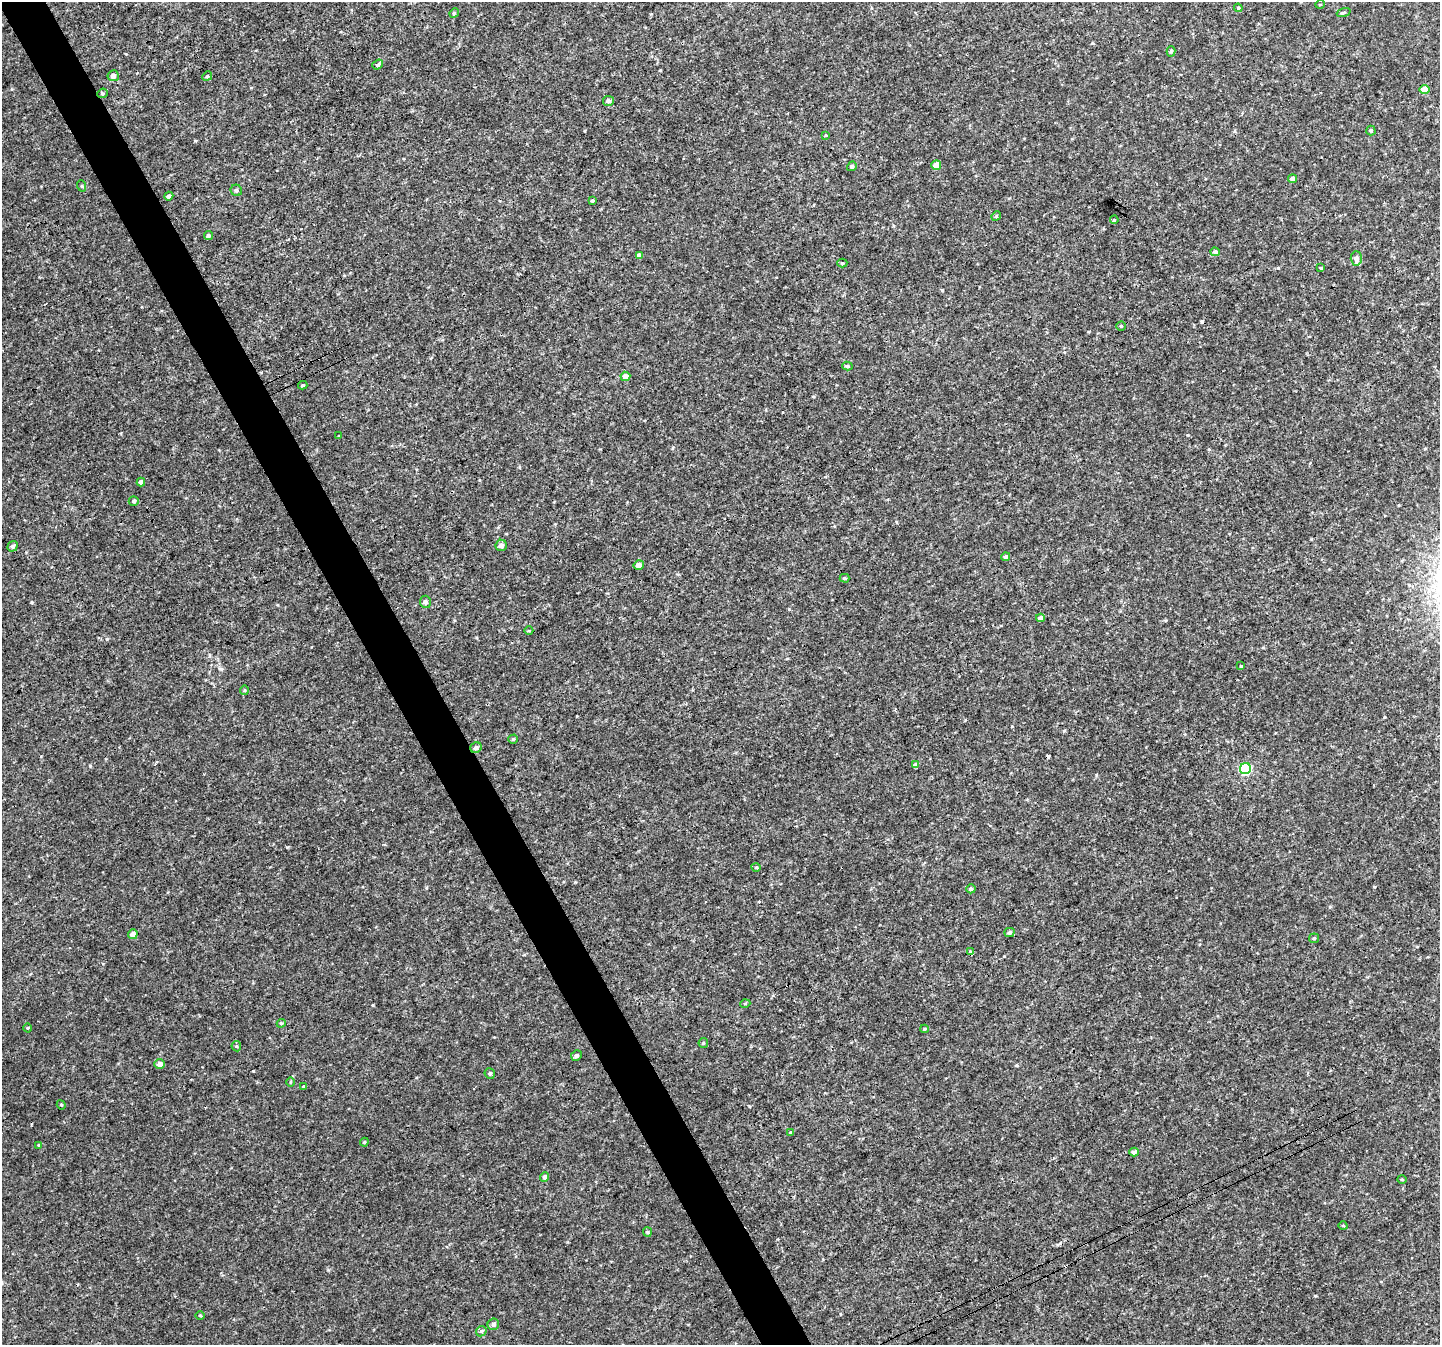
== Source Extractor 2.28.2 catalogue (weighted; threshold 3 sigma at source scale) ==
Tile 11 of 4 x 4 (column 3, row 3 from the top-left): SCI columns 2880-4317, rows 1451-2793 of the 5761 x 5647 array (HDU 1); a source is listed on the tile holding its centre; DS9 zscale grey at full resolution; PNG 1442 x 1347 px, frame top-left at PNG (2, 2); each listed source drawn as its Kron ellipse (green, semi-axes under 4 px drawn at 4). Shown black and unused: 4% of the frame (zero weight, under 3 of 4 exposures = <1% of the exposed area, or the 3 px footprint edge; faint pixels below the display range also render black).
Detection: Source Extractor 2.28.2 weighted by HDU 2 'WHT'; one run over the whole footprint, this tile lists its part. Background 0.00675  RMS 0.0037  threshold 0.0166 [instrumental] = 3 sigma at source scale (4.5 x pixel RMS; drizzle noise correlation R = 1.50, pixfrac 1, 0.0396/0.0396 arcsec/px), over >= 5 px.
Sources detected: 82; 4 cosmic-ray / hot-pixel residue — neither listed nor drawn; the other 78 listed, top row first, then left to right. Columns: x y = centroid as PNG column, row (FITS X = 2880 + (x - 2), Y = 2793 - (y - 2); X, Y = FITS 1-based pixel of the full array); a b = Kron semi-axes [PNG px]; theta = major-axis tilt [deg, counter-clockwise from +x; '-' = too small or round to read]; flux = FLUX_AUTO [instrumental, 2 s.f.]
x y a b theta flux
1320 4 5 3 - 0.28
1238 8 4 4 - 0.44
1344 12 7 3 19 0.5
454 13 5 4 - 0.39
1171 51 5 4 - 0.6
378 64 6 4 37 0.71
113 76 5 5 - 1.6
207 76 5 4 - 0.5
1424 89 5 4 - 5.2
102 93 5 4 - 0.51
609 101 5 5 - 1.3
1371 131 5 4 - 0.72
826 135 4 3 - 0.31
936 165 5 5 - 3.7
852 166 5 4 - 0.66
1292 179 4 4 - 1.9
82 186 6 3 -71 0.38
236 190 6 5 - 0.73
169 196 4 4 - 0.85
592 201 3 3 - 0.45
996 216 5 4 - 0.4
1114 220 4 3 - 0.31
208 236 4 4 - 0.66
1215 252 4 4 - 1.1
639 255 4 4 - 1.2
1356 258 7 5 -87 2.2
842 263 5 4 - 0.51
1321 268 4 3 - 0.34
1121 326 4 4 - 0.43
847 366 5 4 - 0.58
625 376 5 5 - 2.4
303 385 5 3 - 0.53
339 436 4 3 - 0.29
141 482 4 4 - 1.4
134 501 5 5 - 0.7
501 545 6 5 - 1.5
13 546 5 5 - 1
1006 557 4 4 - 0.8
639 565 5 4 - 2.4
845 578 5 4 - 0.5
425 602 6 5 - 1.1
1041 618 4 4 - 1.9
529 631 4 3 - 0.3
1241 666 4 3 - 0.28
244 690 5 4 - 0.42
513 739 4 4 - 0.56
476 748 6 5 - 1.3
916 765 4 4 - 1.5
1245 769 6 5 - 35
756 867 5 3 - 0.33
971 889 4 4 - 0.72
1009 932 5 4 - 0.98
133 934 5 4 - 2.5
1314 938 5 5 - 0.53
970 952 3 3 - 2.2
745 1004 5 3 - 0.31
281 1023 4 4 - 0.39
27 1028 4 3 - 0.3
925 1029 4 4 - 0.42
703 1043 5 4 - 0.47
236 1046 5 5 - 0.49
576 1055 5 5 - 0.83
160 1064 5 5 - 2.2
490 1073 5 5 - 0.67
290 1082 5 3 - 0.31
303 1086 4 3 - 0.38
61 1105 5 4 - 0.4
790 1132 3 3 - 1.5
364 1142 4 4 - 0.41
39 1145 3 3 - 0.36
1134 1152 4 4 - 1.4
545 1177 5 4 - 1.2
1402 1179 4 3 - 0.31
1343 1226 4 3 - 0.32
647 1232 5 4 - 0.45
200 1315 4 3 - 0.33
493 1324 6 5 - 0.99
481 1331 6 5 - 0.62
Overlapping masked pixels (flux is a lower limit): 1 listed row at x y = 476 748
Unlisted compact peaks at least as high as the median listed source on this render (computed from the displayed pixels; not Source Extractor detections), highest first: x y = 90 766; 287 847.